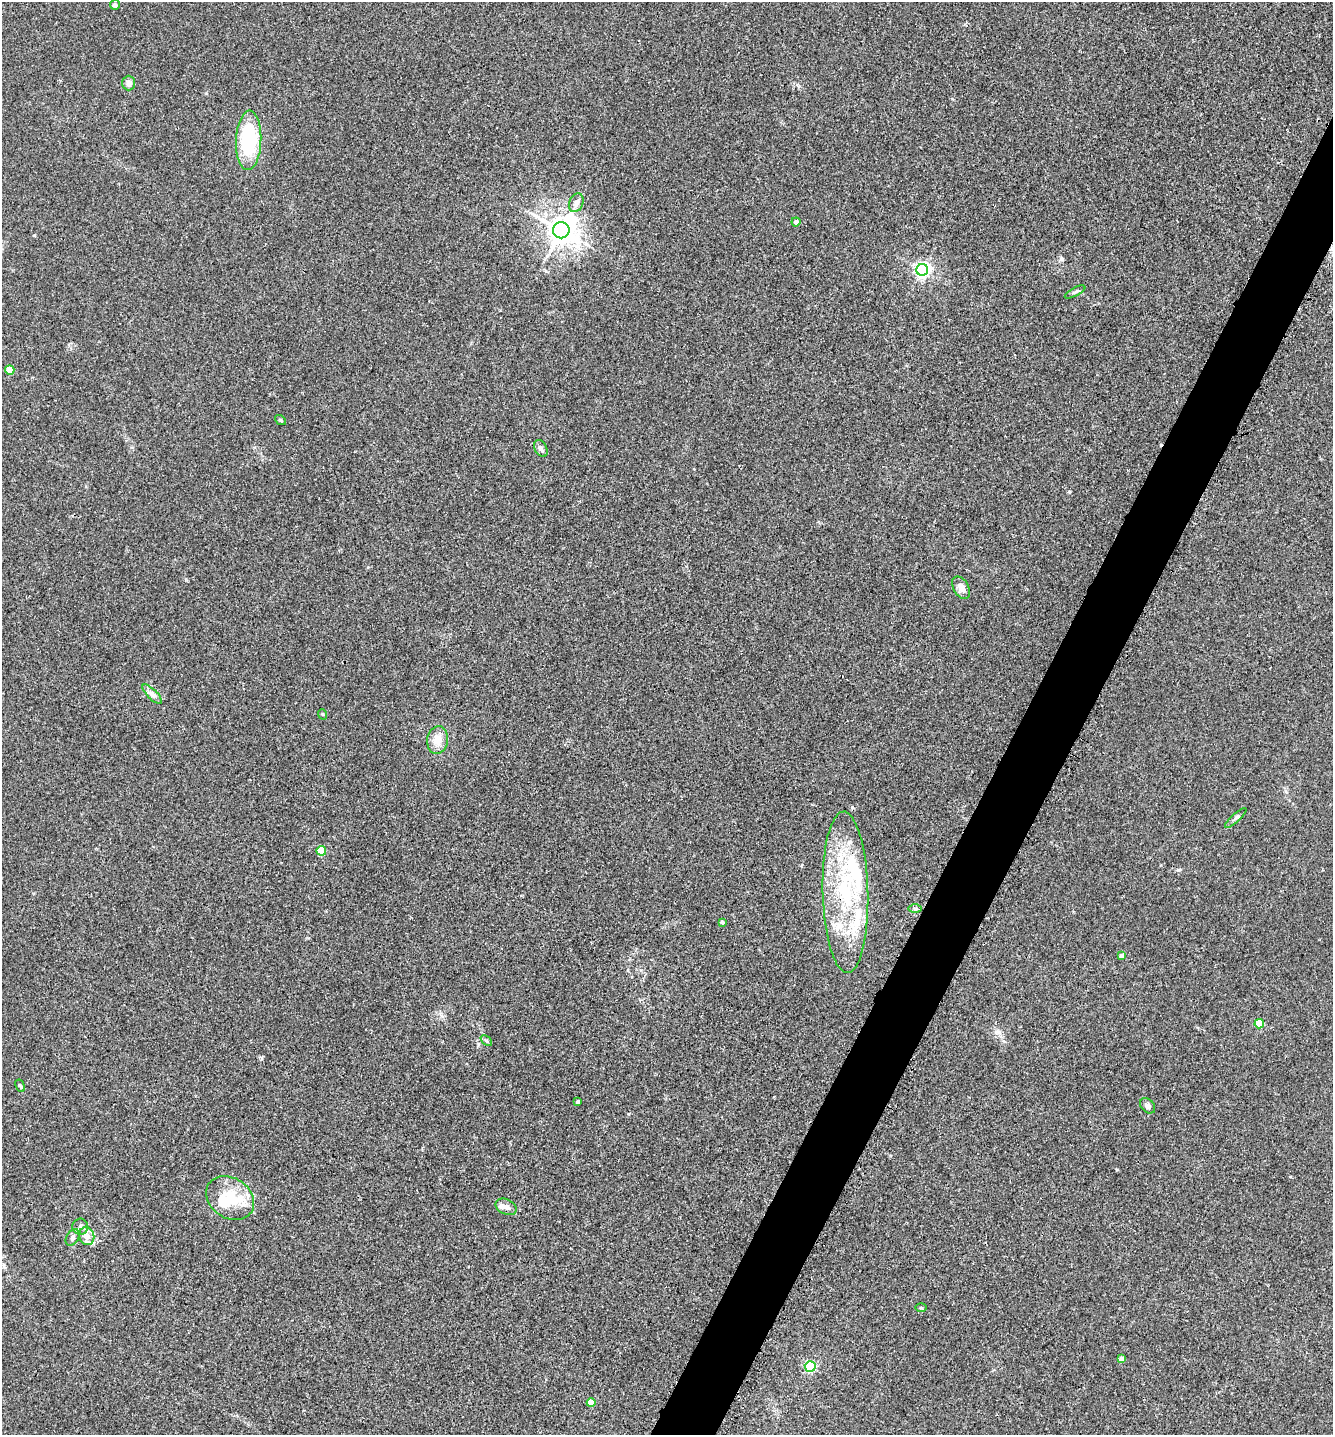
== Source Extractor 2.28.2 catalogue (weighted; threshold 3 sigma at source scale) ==
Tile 10 of 4 x 4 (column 2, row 3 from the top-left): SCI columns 1492-2822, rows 1464-2896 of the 5791 x 5784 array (HDU 1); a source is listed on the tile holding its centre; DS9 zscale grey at full resolution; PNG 1335 x 1437 px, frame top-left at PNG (2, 2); each listed source drawn as its Kron ellipse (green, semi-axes under 4 px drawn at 4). Shown black and unused: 4% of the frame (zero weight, under 3 of 4 exposures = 2% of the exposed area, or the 3 px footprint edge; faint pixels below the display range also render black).
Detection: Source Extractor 2.28.2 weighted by HDU 2 'WHT'; one run over the whole footprint, this tile lists its part. Background 0.0172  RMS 0.0044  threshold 0.02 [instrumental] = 3 sigma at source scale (4.5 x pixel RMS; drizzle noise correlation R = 1.50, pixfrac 1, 0.05/0.05 arcsec/px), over >= 5 px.
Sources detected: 44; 2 inside a brighter object's white glare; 1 cosmic-ray / hot-pixel residue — neither listed nor drawn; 6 inside a brighter listed object's ellipse — not listed separately; the other 35 listed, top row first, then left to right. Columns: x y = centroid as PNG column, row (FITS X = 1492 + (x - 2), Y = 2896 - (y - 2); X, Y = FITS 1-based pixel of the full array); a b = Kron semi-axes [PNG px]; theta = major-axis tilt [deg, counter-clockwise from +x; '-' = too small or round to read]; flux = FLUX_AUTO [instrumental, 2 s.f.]
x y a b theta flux
115 5 5 4 - 1.1
129 83 7 6 - 1.7
249 140 30 12 88 35
576 203 10 7 67 2.2
796 222 4 4 - 1.9
561 230 8 8 - 550
922 270 6 6 - 130
1075 292 11 3 28 0.81
10 370 4 4 - 9.9
280 420 6 4 -38 0.56
541 448 9 6 -61 1.7
961 588 12 7 -61 3
152 694 13 5 -45 1.9
322 714 5 3 - 0.38
437 740 14 10 81 4.9
1236 818 14 3 43 0.97
321 851 5 4 - 16
845 892 81 23 -89 48
915 908 7 4 -1 0.78
722 922 3 3 - 1
1121 956 4 4 - 1.6
1259 1024 5 4 - 13
486 1041 6 4 -43 0.74
20 1086 6 4 -61 0.7
578 1102 3 3 - 1
1148 1106 9 6 -47 1.7
230 1198 25 20 -34 14
506 1207 11 7 -26 2.2
80 1227 8 8 - 1.8
87 1236 9 7 -75 4.4
73 1237 9 6 58 1.4
921 1308 6 4 -1 0.56
1121 1359 4 4 - 3.3
810 1366 5 5 - 47
591 1403 4 4 - 8.1
Overlapping masked pixels (flux is a lower limit): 1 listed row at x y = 845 892
Unlisted compact peaks at least as high as the median listed source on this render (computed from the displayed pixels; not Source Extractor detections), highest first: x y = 852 807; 1069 492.